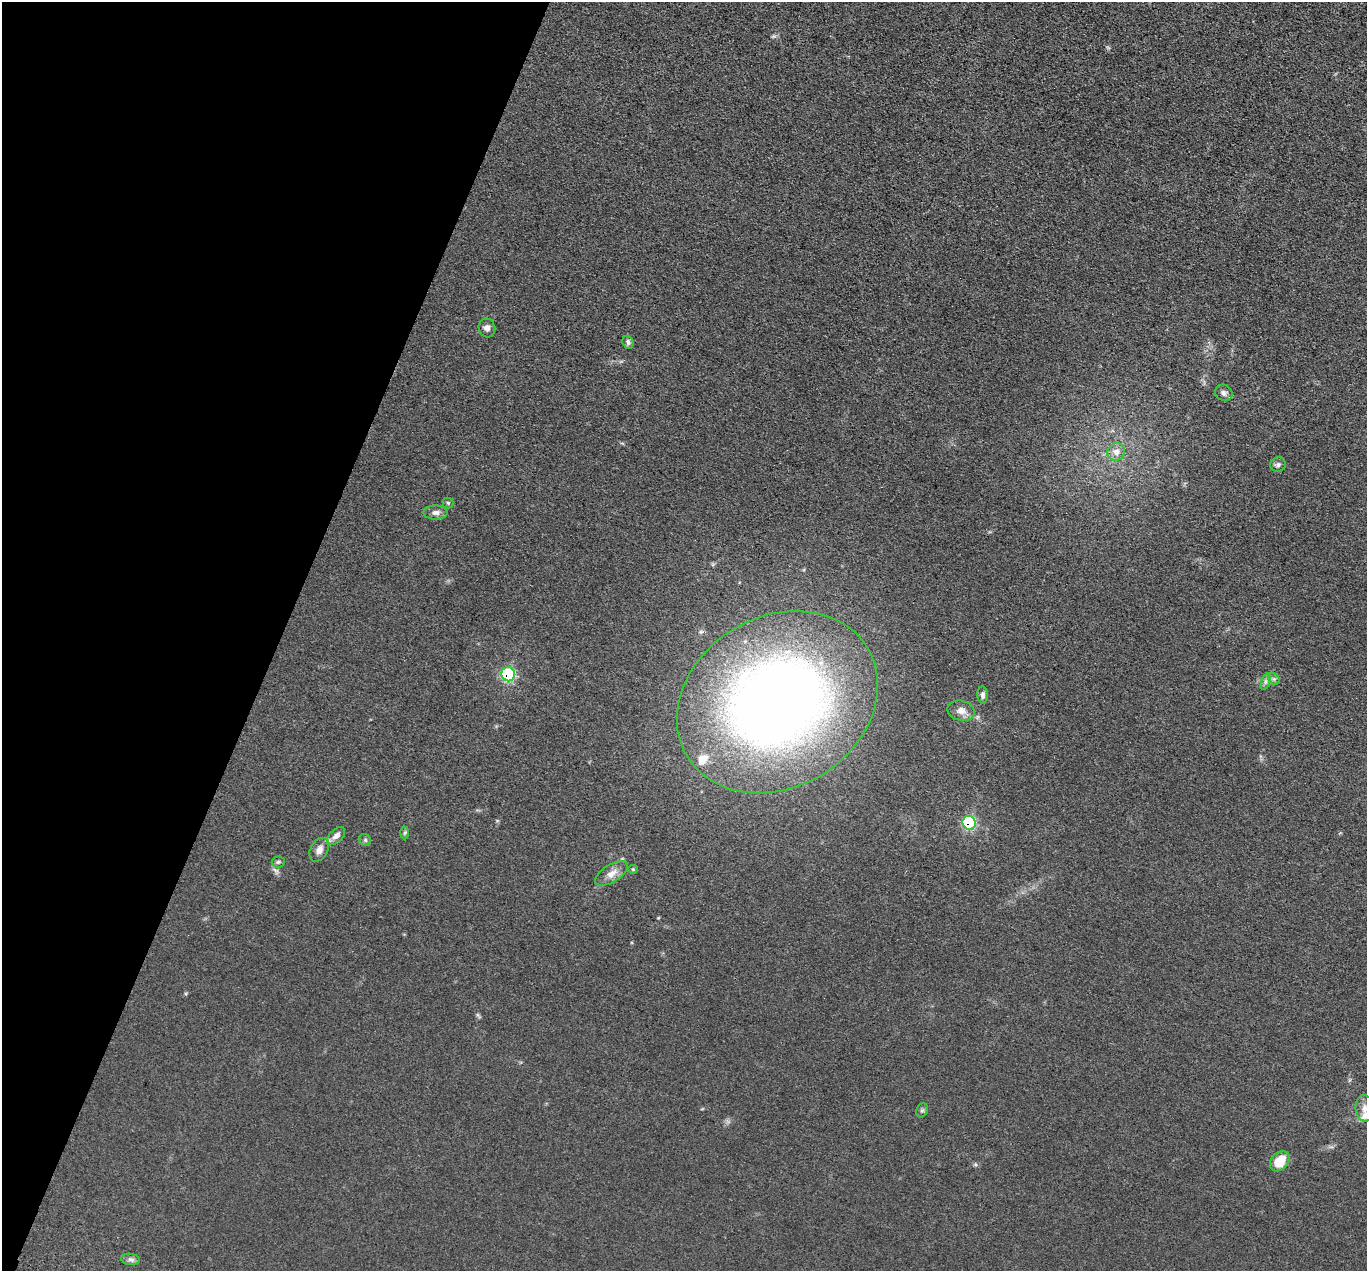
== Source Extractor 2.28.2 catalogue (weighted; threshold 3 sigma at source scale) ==
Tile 9 of 4 x 4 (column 1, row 3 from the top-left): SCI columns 28-1392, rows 1609-2877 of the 5516 x 5626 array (HDU 1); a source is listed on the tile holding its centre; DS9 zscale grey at full resolution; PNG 1369 x 1273 px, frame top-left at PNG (2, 2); each listed source drawn as its Kron ellipse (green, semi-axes under 4 px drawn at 4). Shown black and unused: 20% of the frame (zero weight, under 3 of 5 exposures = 4% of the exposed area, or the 3 px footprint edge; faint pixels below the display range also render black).
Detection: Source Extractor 2.28.2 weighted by HDU 2 'WHT'; one run over the whole footprint, this tile lists its part. Background 0.0393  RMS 0.0042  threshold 0.0189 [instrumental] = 3 sigma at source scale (4.5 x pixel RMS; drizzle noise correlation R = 1.50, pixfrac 1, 0.05/0.05 arcsec/px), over >= 5 px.
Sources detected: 27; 2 inside a brighter listed object's ellipse — not listed separately; the other 25 listed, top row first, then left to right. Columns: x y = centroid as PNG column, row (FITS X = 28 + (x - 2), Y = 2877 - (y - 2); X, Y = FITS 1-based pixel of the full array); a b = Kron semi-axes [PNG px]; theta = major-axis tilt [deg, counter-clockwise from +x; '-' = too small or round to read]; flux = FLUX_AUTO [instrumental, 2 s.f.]
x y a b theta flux
487 328 9 8 - 1.8
628 342 6 5 - 1.2
1224 393 9 8 - 1.6
1116 452 9 8 - 2.8
1278 465 8 7 - 1.1
448 503 5 5 - 0.67
435 512 12 7 1 2.1
508 674 7 6 - 32
1274 679 6 5 - 0.91
1265 682 9 4 72 1.1
983 695 8 5 -86 1.5
777 702 105 85 31 420
961 711 14 10 -15 3.4
969 823 7 6 - 36
405 833 6 4 88 0.63
336 836 11 6 43 2.3
365 840 6 5 - 0.81
319 850 13 8 59 2.8
278 862 6 5 - 0.8
633 869 5 4 - 0.46
611 873 18 8 32 3.7
1365 1108 13 9 -83 3.2
922 1110 7 5 67 0.85
1280 1161 11 8 49 10
131 1259 9 5 -7 1.3
Overlapping masked pixels (flux is a lower limit): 2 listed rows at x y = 508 674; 969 823
Isophote crosses this tile's border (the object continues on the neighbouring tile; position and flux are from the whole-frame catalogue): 1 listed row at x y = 1365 1108